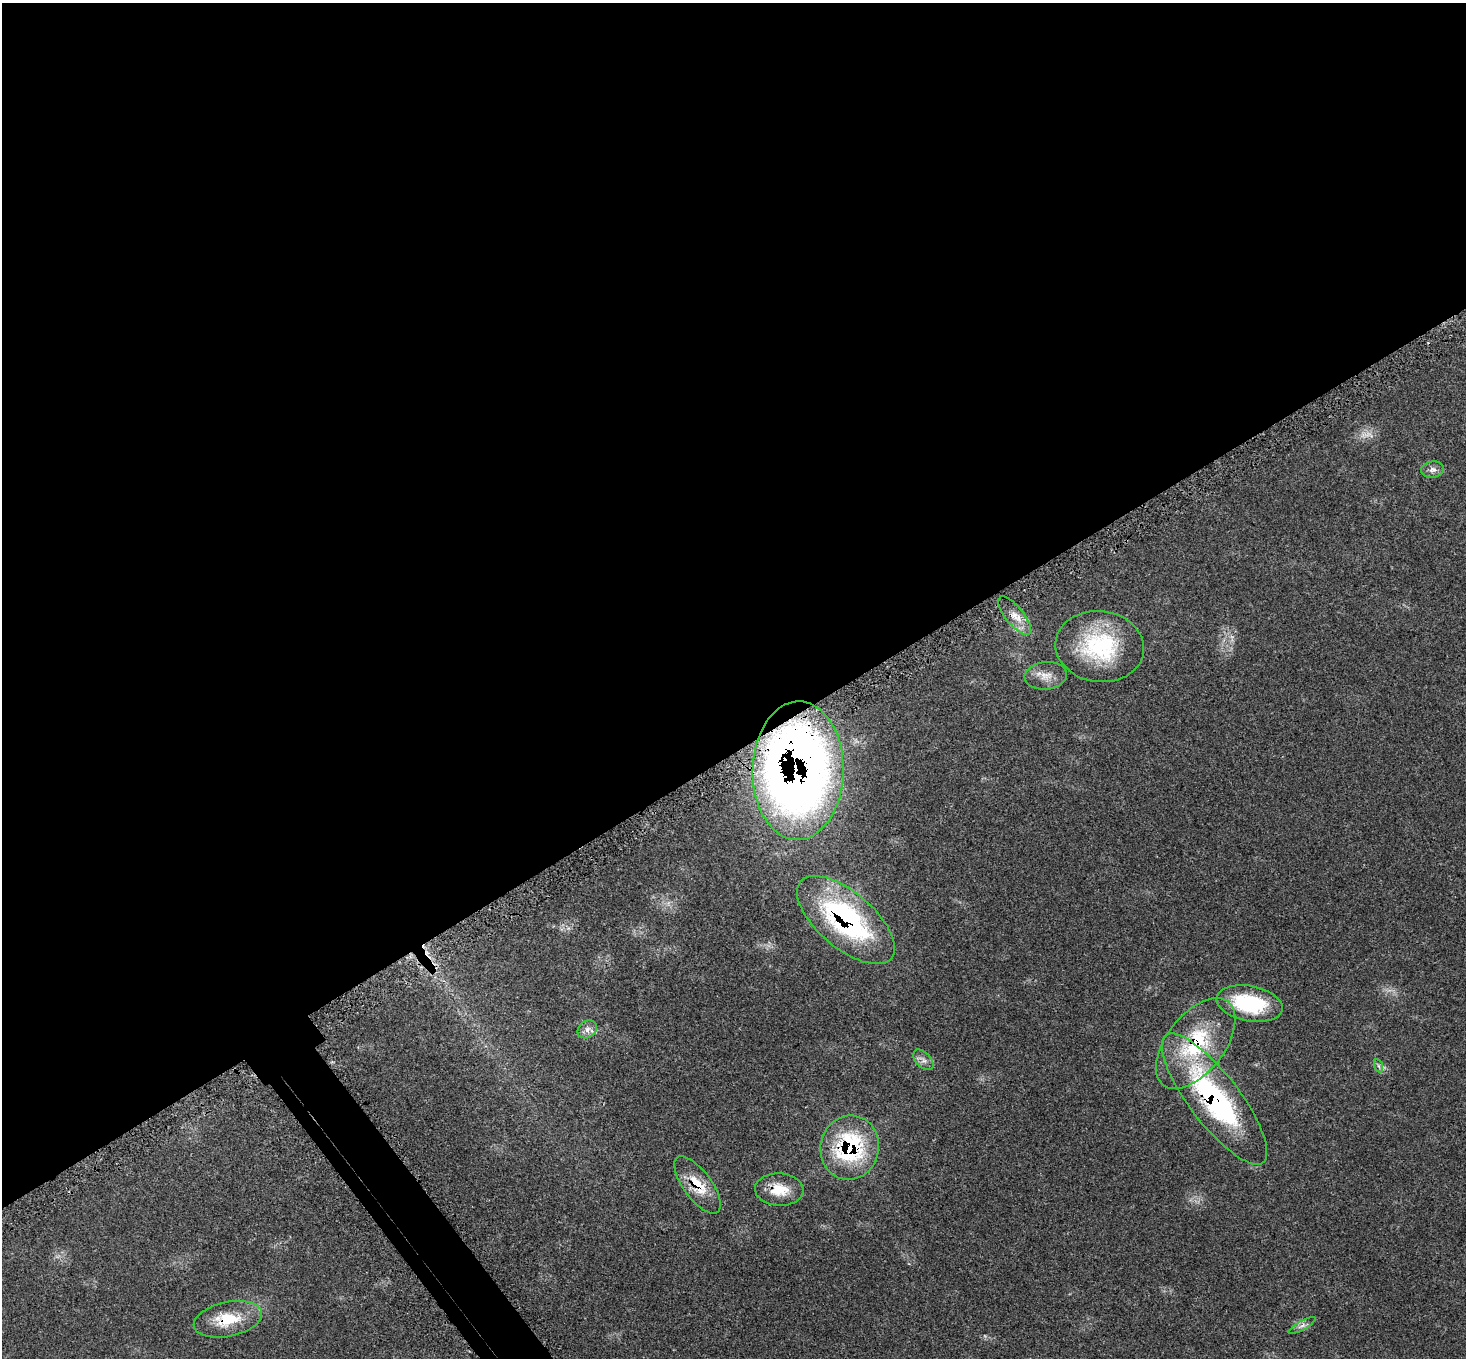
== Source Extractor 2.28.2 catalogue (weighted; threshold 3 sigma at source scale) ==
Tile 2 of 4 x 4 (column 2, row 1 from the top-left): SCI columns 1540-3003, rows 4350-5705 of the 6034 x 6057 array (HDU 1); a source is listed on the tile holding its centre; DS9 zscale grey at full resolution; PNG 1468 x 1360 px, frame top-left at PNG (2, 3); each listed source drawn as its Kron ellipse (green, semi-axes under 4 px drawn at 4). Shown black and unused: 57% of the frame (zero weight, under 3 of 5 exposures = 4% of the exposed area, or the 3 px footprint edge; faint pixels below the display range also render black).
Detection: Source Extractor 2.28.2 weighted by HDU 2 'WHT'; one run over the whole footprint, this tile lists its part. Background 0.0464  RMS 0.0031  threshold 0.0142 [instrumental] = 3 sigma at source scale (4.5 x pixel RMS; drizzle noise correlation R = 1.50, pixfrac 1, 0.05/0.05 arcsec/px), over >= 5 px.
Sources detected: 18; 1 too faint to see at this stretch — neither listed nor drawn; the other 17 listed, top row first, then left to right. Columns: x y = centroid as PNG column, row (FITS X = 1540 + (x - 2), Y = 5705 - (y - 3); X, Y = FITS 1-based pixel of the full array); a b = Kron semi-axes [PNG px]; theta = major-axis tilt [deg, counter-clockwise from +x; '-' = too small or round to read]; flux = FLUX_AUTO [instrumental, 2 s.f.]
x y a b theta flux
1433 470 11 8 10 1.6
1015 616 23 9 -51 3.9
1100 646 44 35 -7 30
1046 676 21 13 6 4.2
798 771 69 45 89 300
846 920 60 28 -40 62
1250 1003 33 17 -11 22
587 1029 10 8 35 1.9
1196 1044 53 29 52 27
923 1060 12 7 -46 1.6
1379 1066 7 4 -71 0.6
1214 1099 80 25 -53 63
850 1148 32 29 77 34
697 1185 34 14 -54 8.7
779 1190 24 16 -3 7.2
228 1319 35 17 12 12
1302 1326 15 4 29 1.2
Overlapping masked pixels (flux is a lower limit): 8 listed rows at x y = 798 771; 846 920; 1196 1044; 1214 1099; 850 1148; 697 1185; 779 1190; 228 1319